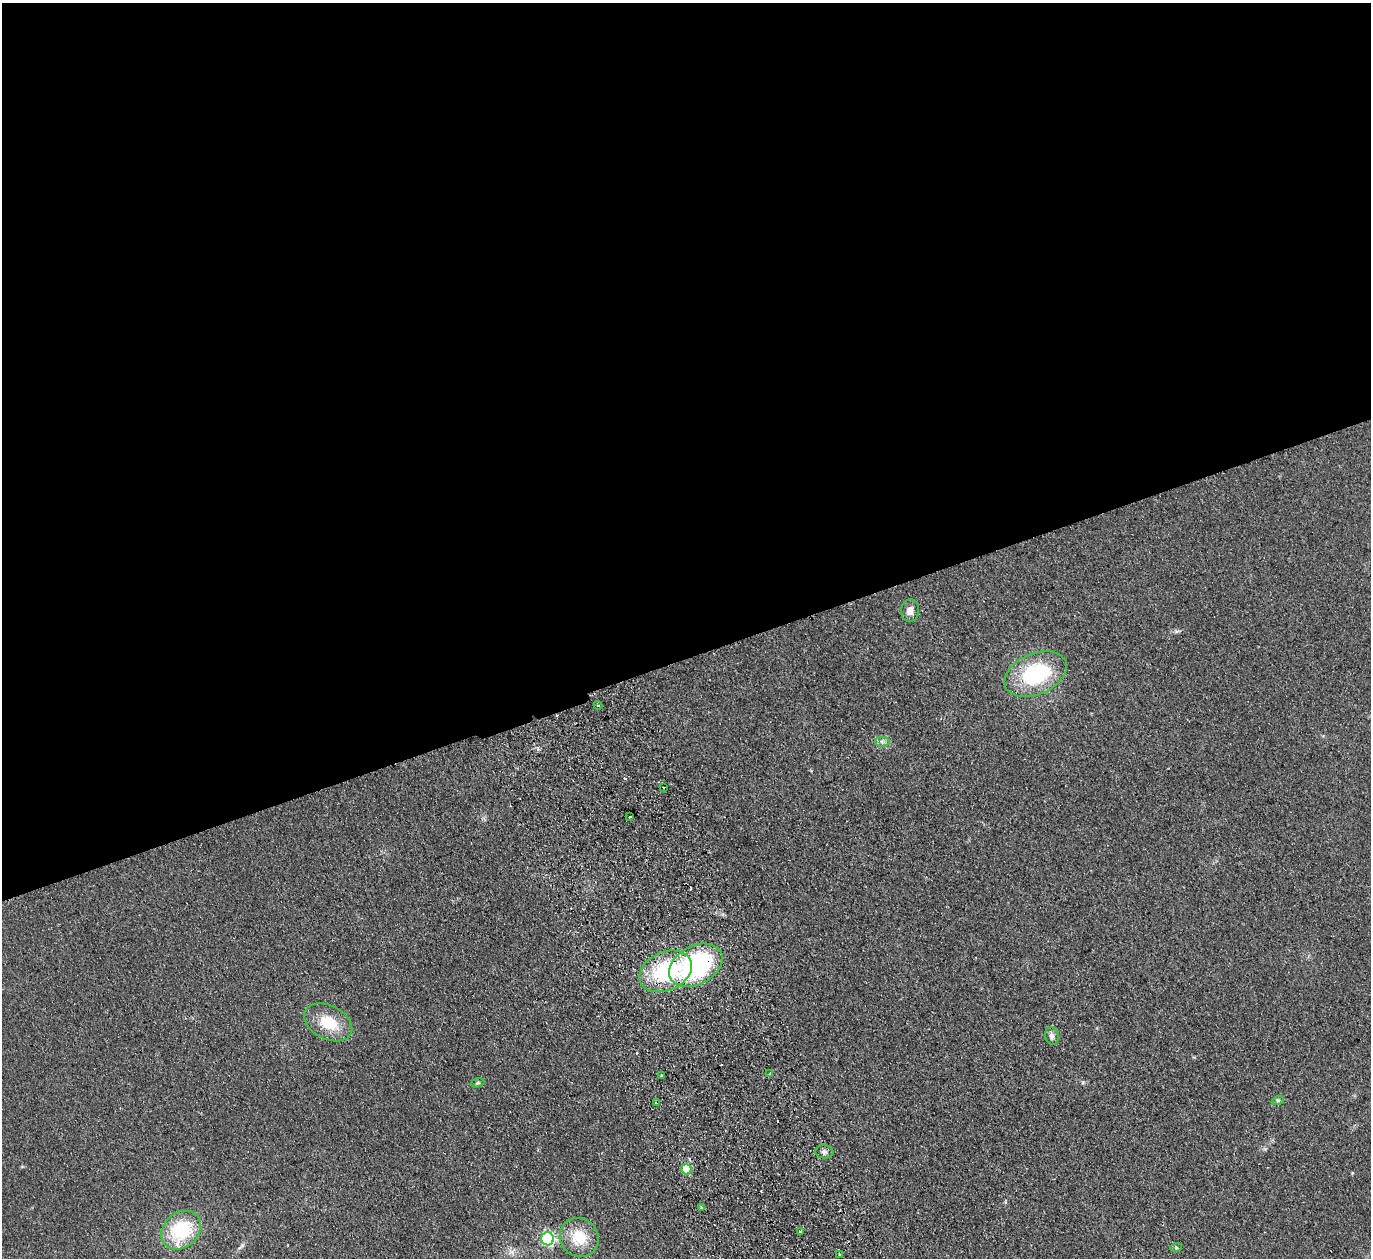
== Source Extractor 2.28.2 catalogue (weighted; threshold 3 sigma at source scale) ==
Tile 2 of 4 x 4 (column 2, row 1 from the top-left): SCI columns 1424-2792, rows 4076-5331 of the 5585 x 5508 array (HDU 1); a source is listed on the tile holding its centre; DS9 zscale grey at full resolution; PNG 1373 x 1260 px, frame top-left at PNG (2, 3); each listed source drawn as its Kron ellipse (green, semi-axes under 4 px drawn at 4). Shown black and unused: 52% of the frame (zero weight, under 2 of 3 exposures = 3% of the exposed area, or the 3 px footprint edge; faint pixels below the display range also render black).
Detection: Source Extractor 2.28.2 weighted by HDU 2 'WHT'; one run over the whole footprint, this tile lists its part. Background 0.0914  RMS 0.01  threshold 0.0452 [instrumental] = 3 sigma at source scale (4.5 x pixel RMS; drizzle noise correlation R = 1.50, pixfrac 1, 0.05/0.05 arcsec/px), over >= 5 px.
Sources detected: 28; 4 cosmic-ray / hot-pixel residue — neither listed nor drawn; the other 24 listed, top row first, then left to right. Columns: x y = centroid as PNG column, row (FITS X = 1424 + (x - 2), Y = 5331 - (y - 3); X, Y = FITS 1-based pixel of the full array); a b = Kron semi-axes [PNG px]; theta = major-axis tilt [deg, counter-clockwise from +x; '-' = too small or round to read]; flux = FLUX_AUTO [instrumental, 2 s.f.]
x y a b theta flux
910 611 11 9 84 7.2
1036 674 33 20 24 84
598 705 4 3 - 1.1
882 741 7 5 -1 2.6
663 788 3 3 - 1.1
630 817 3 3 - 3.9
696 965 28 19 28 150
666 971 27 19 24 84
328 1022 26 16 -27 30
1052 1036 9 6 -74 3.9
770 1074 3 3 - 2.5
662 1075 4 3 - 4.6
478 1083 7 4 19 1.4
1278 1100 6 4 18 1.7
656 1103 3 3 - 2.4
824 1152 9 6 -6 3.4
686 1169 5 5 - 29
701 1207 3 3 - 1.7
181 1230 22 17 41 65
800 1231 3 3 - 3.9
579 1237 20 18 -44 30
548 1239 6 6 - 160
1176 1248 6 4 19 1.3
839 1254 3 2 - 0.94
Overlapping masked pixels (flux is a lower limit): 2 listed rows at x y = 696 965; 662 1075